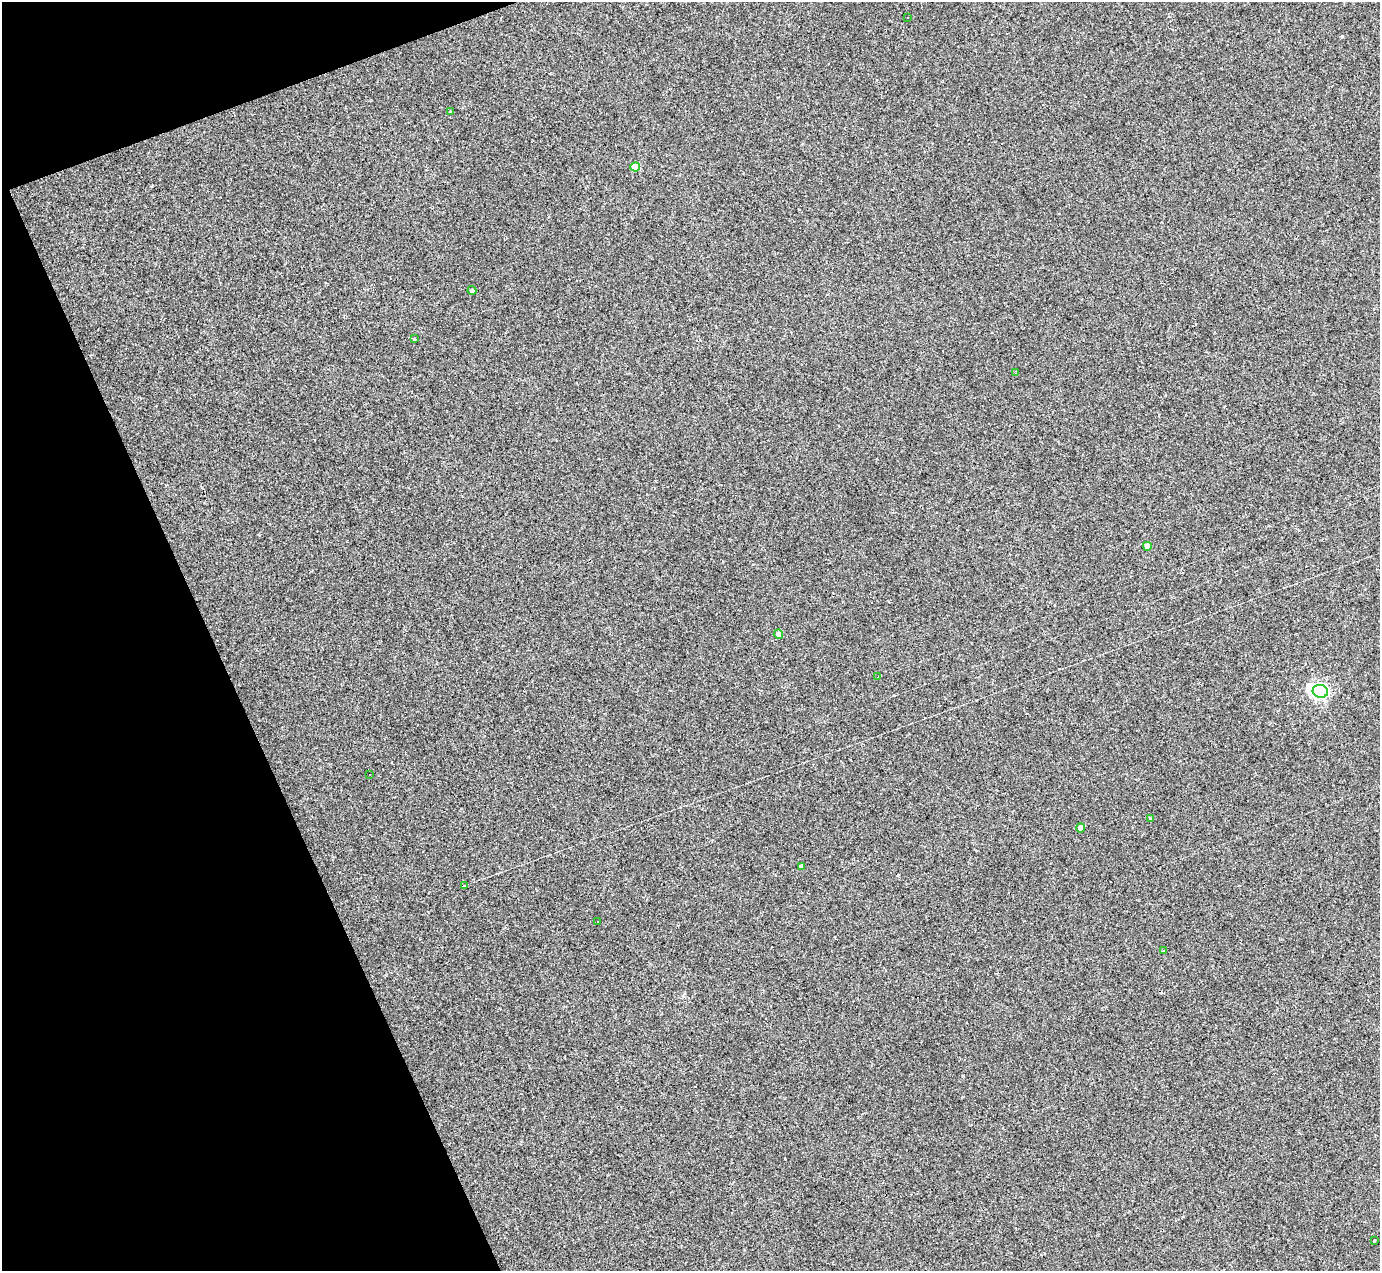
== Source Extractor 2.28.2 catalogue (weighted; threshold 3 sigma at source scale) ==
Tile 5 of 4 x 4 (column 1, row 2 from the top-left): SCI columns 1-1378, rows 2815-4083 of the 5513 x 5500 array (HDU 1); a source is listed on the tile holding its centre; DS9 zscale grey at full resolution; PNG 1382 x 1273 px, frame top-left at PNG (2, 2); each listed source drawn as its Kron ellipse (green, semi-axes under 4 px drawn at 4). Shown black and unused: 18% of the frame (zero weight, under 2 of 3 exposures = <1% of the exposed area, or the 3 px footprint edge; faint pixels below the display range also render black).
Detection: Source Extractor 2.28.2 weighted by HDU 2 'WHT'; one run over the whole footprint, this tile lists its part. Background 0.00117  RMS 0.0045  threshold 0.0201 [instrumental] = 3 sigma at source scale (4.5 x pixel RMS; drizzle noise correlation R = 1.50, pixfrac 1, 0.05/0.05 arcsec/px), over >= 5 px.
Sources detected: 36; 18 cosmic-ray / hot-pixel residue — neither listed nor drawn; the other 18 listed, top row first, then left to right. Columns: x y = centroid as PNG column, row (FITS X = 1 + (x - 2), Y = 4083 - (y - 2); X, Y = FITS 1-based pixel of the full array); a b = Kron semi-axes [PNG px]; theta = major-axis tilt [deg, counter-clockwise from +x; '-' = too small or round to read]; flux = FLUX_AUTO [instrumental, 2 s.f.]
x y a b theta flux
907 17 3 3 - 0.73
450 112 4 4 - 0.4
635 167 5 4 - 8
472 290 4 4 - 0.88
414 339 3 2 - 0.63
1016 373 3 2 - 0.31
1147 546 4 4 - 4.1
778 634 5 4 - 3
878 677 3 3 - 66
1320 691 8 6 -17 120
369 775 3 3 - 1.1
1150 819 4 3 - 0.65
1081 828 4 4 - 3.3
802 866 4 4 - 2.1
464 885 3 3 - 50
597 922 3 3 - 1.5
1164 951 3 3 - 0.74
1374 1240 3 2 - 0.39
Unlisted compact peaks at least as high as the median listed source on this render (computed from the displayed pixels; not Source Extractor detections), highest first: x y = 1342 36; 898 875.